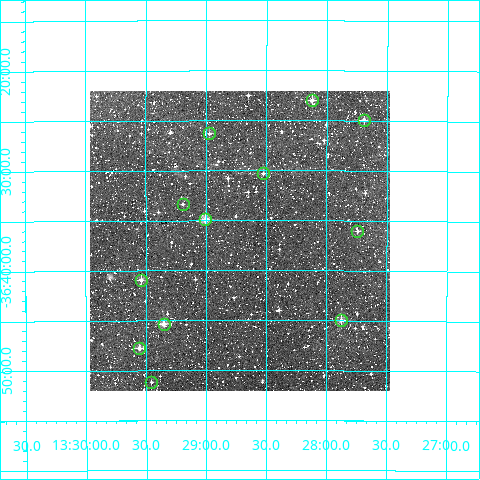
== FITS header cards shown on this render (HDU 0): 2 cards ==
NAXIS1  =                  300
NAXIS2  =                  300

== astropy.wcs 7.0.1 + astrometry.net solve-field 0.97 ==
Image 300 x 300 px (HDU 0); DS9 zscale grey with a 90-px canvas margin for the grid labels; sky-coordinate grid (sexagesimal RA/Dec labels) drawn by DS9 from the SOLVED WCS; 12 Tycho-2 reference stars matched to detected sources circled (green)
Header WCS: RA---TAN/DEC--TAN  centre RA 13:28:43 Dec -36:37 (202.18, -36.62 deg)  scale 6 arcsec/px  FOV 30.0' x 30.0'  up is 0 deg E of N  parity normal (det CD < 0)
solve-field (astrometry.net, Tycho-2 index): VERIFIED the header's WCS against the Tycho-2 star catalogue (verified at 2 index scales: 6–12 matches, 0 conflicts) and refined it, rather than solving blind
Solved WCS: RA---TAN-SIP/DEC--TAN-SIP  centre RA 13:28:43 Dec -36:37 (202.18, -36.62 deg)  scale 6 arcsec/px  FOV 30.0' x 30.0'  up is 0 deg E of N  parity normal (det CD < 0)
The solver's refit moves the header's centre by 0.48 arcsec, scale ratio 0.9995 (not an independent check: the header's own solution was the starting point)
Tycho-2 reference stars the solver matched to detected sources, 12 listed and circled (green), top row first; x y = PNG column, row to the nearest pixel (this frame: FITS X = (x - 90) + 1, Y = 300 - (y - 91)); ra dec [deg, ICRS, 3 dp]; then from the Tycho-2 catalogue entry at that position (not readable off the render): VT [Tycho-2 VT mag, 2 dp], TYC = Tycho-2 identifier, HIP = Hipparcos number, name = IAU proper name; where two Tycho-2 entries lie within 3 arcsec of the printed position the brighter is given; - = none
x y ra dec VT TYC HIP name
312 100 202.031 -36.383 11.00 7276-472-1 - -
364 120 201.923 -36.415 11.02 7276-734-1 - -
209 133 202.243 -36.438 11.91 7276-1976-1 - -
263 173 202.131 -36.505 12.14 7276-1806-1 - -
183 204 202.298 -36.556 12.51 7276-1953-1 - -
205 219 202.251 -36.582 10.01 7276-1950-1 - -
357 231 201.936 -36.600 11.64 7276-973-1 - -
141 280 202.385 -36.682 11.30 7276-1919-1 - -
341 320 201.969 -36.750 10.47 7276-634-1 - -
164 324 202.338 -36.755 10.58 7276-1945-1 - -
139 348 202.389 -36.796 10.47 7276-1645-1 - -
151 382 202.364 -36.853 12.29 7276-1320-1 - -